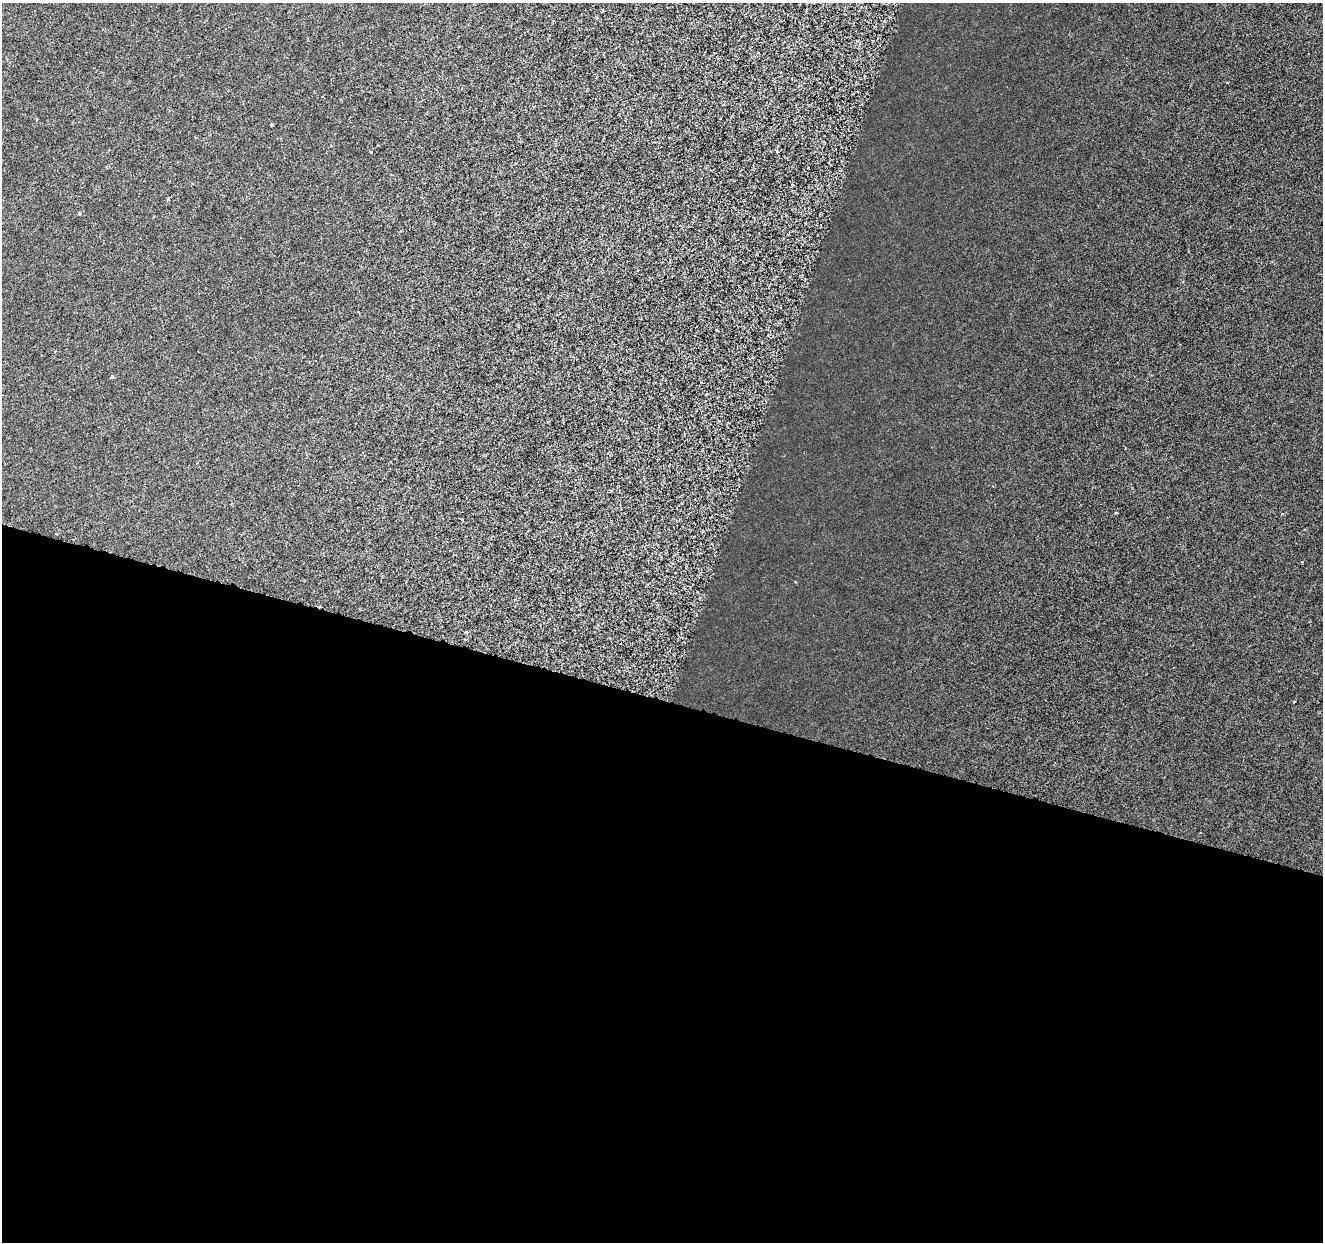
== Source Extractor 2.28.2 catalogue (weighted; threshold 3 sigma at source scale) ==
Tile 14 of 4 x 4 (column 2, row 4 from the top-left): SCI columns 1322-2642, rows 220-1459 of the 5292 x 5459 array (HDU 1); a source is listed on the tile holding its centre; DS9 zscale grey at full resolution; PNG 1325 x 1244 px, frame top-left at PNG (2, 3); no overlay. Shown black and unused: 44% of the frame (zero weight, under 3 of 6 exposures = <1% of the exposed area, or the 3 px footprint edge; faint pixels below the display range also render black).
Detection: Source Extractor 2.28.2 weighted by HDU 2 'WHT'; one run over the whole footprint, this tile lists its part. Background 8.23e-04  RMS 0.0012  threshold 0.00486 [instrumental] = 3 sigma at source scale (4.09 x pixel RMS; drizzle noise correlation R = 1.36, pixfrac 0.8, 0.0396/0.0396 arcsec/px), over >= 5 px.
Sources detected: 8; all 8 listed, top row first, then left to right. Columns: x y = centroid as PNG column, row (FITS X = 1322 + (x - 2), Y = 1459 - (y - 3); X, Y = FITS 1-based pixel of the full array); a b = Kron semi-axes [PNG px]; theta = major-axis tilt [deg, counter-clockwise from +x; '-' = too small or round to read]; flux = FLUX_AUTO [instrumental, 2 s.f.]
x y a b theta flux
860 43 5 5 - 0.16
272 125 3 2 - 0.12
777 152 4 3 - 0.1
168 199 4 3 - 0.14
79 214 4 3 - 0.13
111 377 3 3 - 0.33
1116 513 3 3 - 0.28
1294 701 2 2 - 0.11